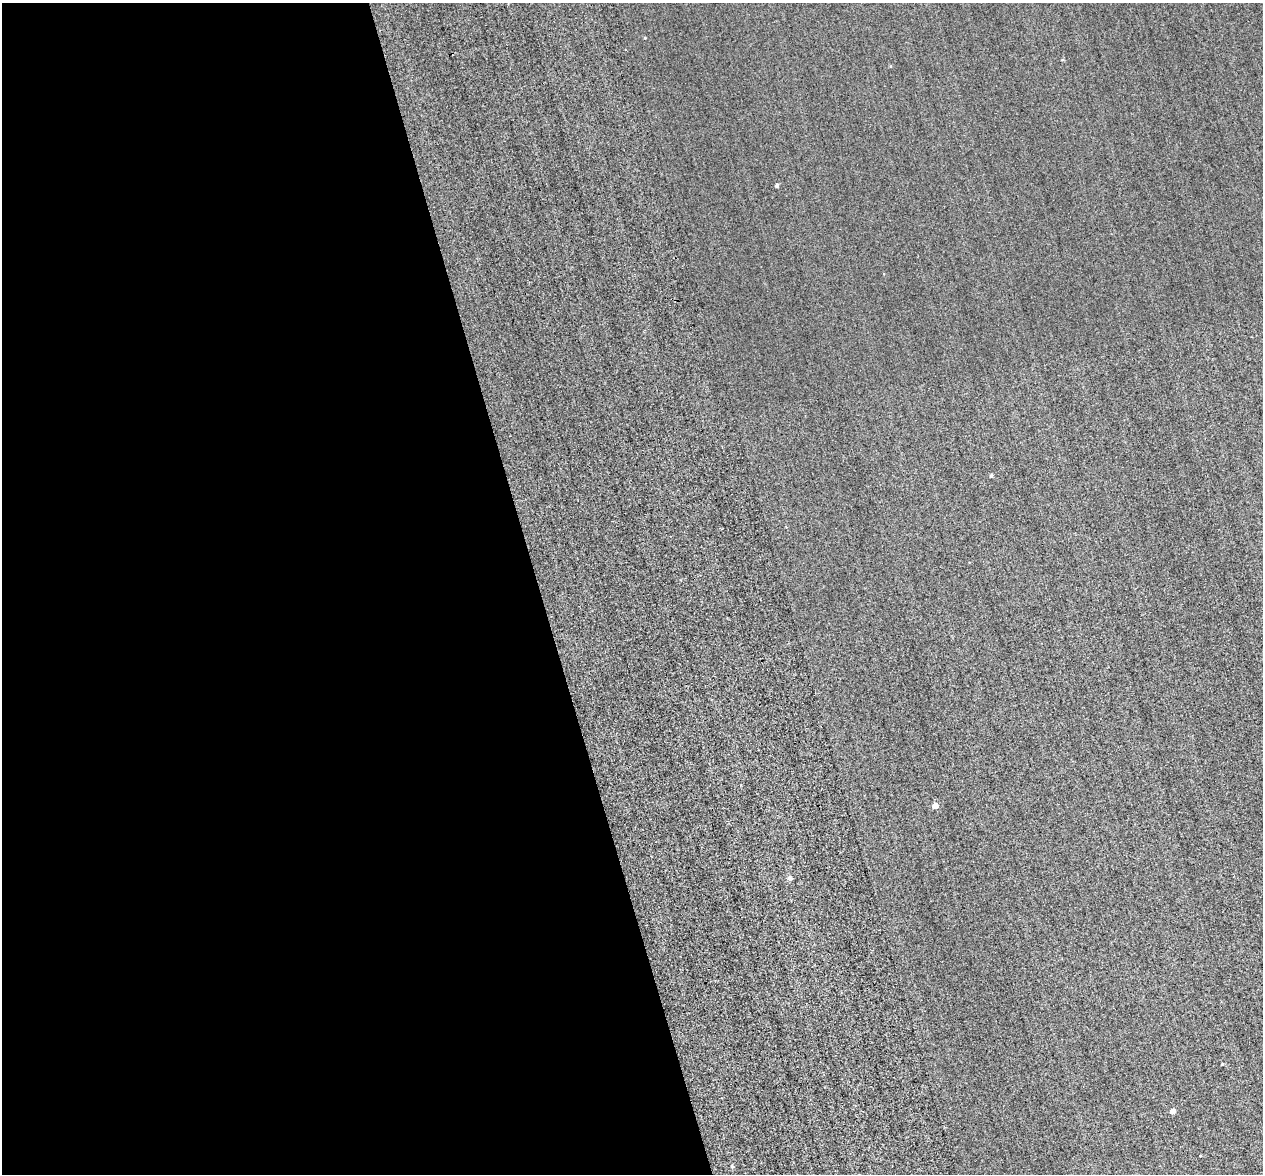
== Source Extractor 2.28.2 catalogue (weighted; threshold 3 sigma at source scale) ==
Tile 9 of 4 x 4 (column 1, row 3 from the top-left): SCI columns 69-1329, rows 1664-2835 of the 5399 x 5373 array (HDU 1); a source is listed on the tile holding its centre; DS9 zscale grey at full resolution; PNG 1265 x 1176 px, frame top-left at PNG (2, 3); no overlay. Shown black and unused: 43% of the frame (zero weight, under 2 of 3 exposures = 12% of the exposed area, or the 3 px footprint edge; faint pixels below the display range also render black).
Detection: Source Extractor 2.28.2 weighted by HDU 2 'WHT'; one run over the whole footprint, this tile lists its part. Background 0.287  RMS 3.4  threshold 15.4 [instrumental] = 3 sigma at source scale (4.5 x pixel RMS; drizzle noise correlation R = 1.50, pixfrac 1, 0.05/0.05 arcsec/px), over >= 5 px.
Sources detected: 10; all 10 listed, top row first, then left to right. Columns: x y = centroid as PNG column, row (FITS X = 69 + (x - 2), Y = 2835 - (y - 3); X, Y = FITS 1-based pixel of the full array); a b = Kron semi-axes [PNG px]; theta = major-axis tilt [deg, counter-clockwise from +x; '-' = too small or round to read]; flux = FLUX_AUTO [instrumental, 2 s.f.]
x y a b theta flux
645 38 4 3 - 230
1062 60 4 3 - 250
777 186 4 4 - 660
991 476 4 3 - 410
935 806 5 4 - 2400
790 878 5 5 - 980
1222 1064 3 3 - 300
1172 1111 4 4 - 1800
1200 1156 3 2 - 220
732 1167 5 4 - 490